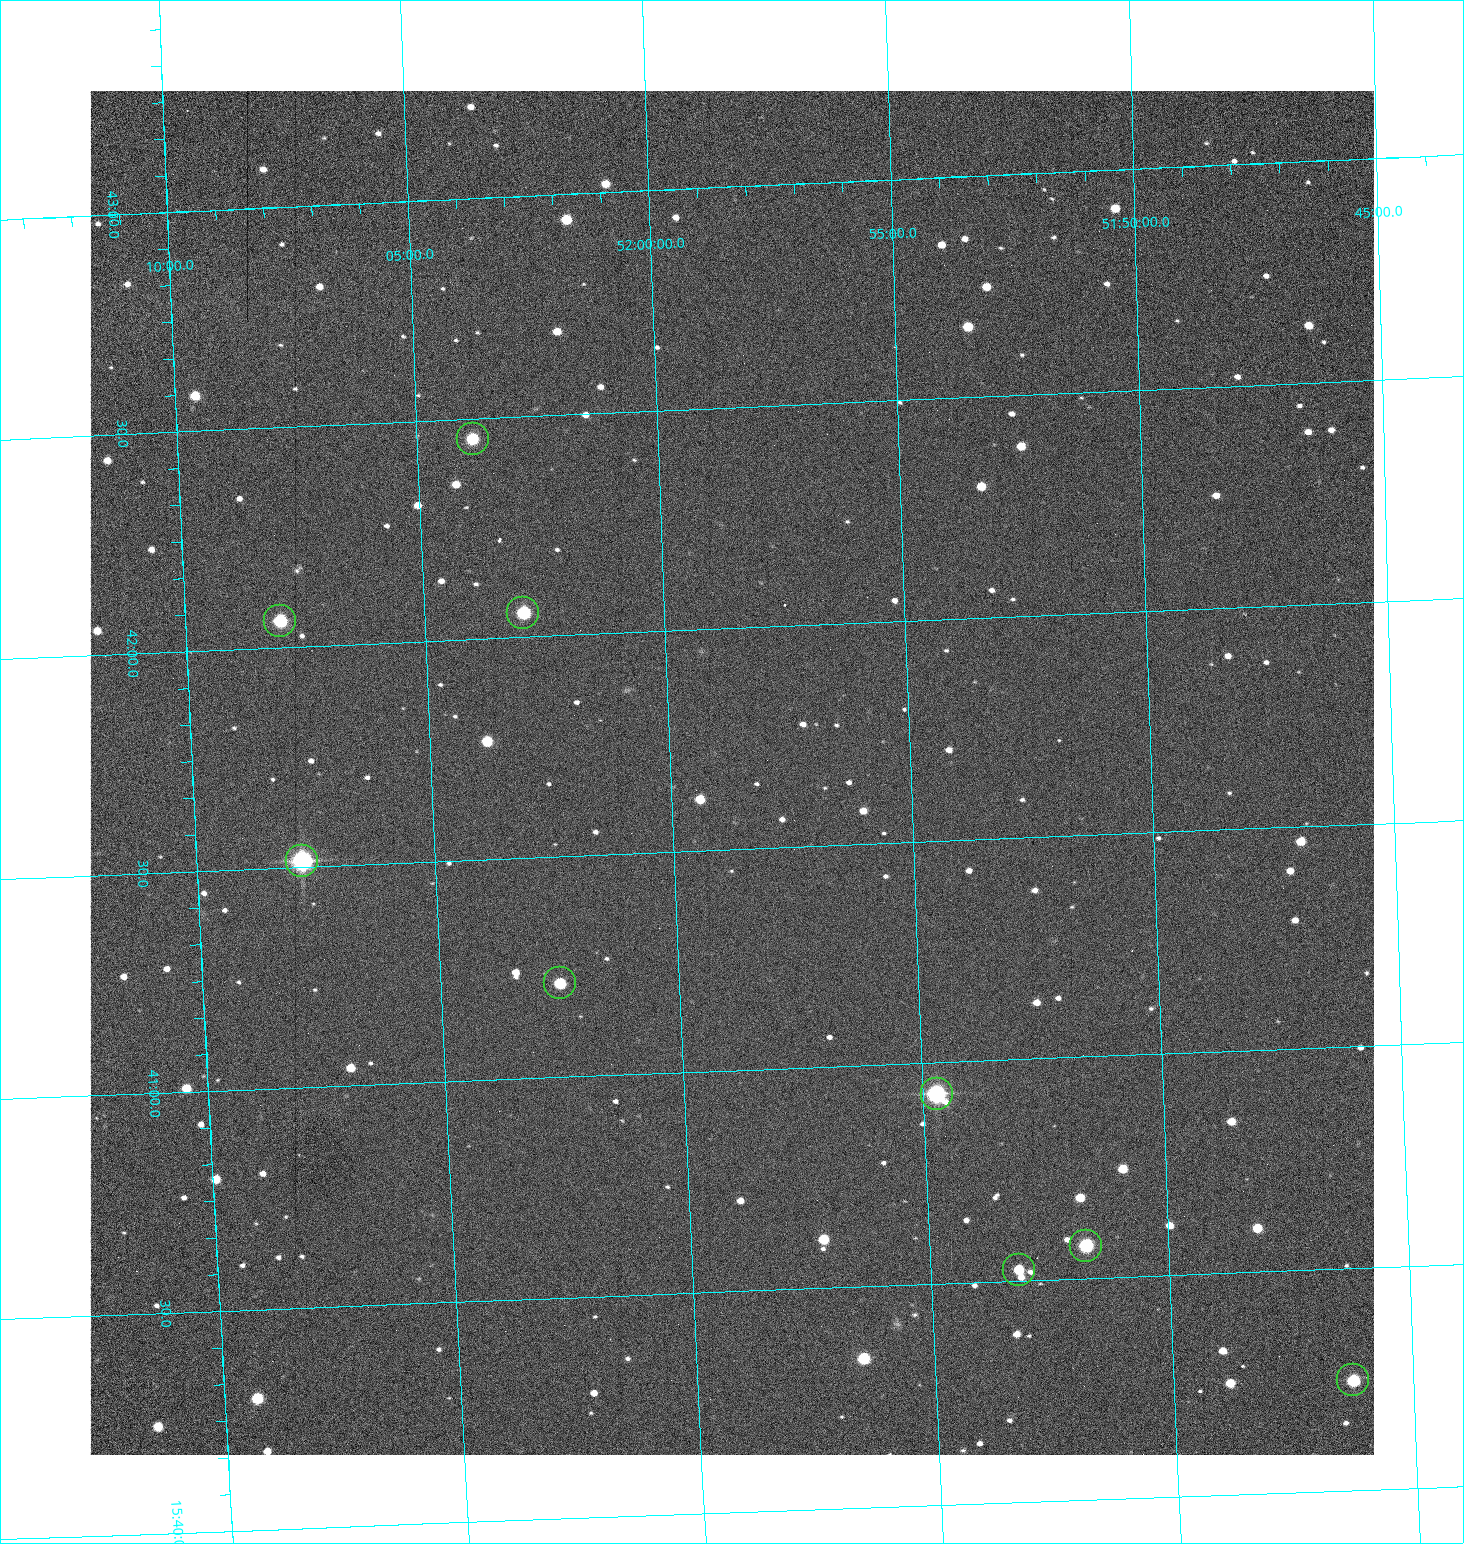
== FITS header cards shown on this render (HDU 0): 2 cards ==
NAXIS1  =                 1284 /fastest changing axis
NAXIS2  =                 1364 /next to fastest changing axis

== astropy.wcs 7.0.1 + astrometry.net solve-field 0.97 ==
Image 1284 x 1364 px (HDU 0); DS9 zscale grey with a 90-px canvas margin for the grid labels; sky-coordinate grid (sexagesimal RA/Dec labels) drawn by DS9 from the SOLVED WCS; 9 Tycho-2 reference stars matched to detected sources circled (green)
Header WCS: RA---TAN/DEC--TAN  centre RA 15:41:40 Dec +51:59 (235.42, +51.98 deg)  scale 1.26 arcsec/px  FOV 26.9' x 28.5'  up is +92 deg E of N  parity flipped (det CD > 0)
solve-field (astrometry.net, Tycho-2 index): VERIFIED the header's WCS against the Tycho-2 star catalogue (9 matches, 0 conflicts) and refined it, rather than solving blind
Solved WCS: RA---TAN-SIP/DEC--TAN-SIP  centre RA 15:41:40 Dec +51:59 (235.42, +51.98 deg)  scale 1.25 arcsec/px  FOV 26.8' x 28.5'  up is +92 deg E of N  parity flipped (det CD > 0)
The solver's refit moves the header's centre by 0.5 arcsec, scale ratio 0.997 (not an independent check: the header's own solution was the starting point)
Tycho-2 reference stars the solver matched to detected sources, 9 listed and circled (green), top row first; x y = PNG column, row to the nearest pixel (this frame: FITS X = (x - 90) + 1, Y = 1364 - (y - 91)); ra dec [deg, ICRS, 3 dp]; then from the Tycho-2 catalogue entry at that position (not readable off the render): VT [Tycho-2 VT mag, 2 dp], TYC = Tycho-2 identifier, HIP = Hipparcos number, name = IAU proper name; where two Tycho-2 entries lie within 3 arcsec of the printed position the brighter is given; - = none
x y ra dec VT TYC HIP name
473 439 235.614 +52.064 11.61 3489-1132-1 - -
523 613 235.514 +52.049 11.19 3489-1407-1 - -
280 621 235.515 +52.133 11.12 3489-1380-1 - -
302 861 235.378 +52.130 9.31 3489-1322-1 76850 -
560 983 235.303 +52.042 11.52 3489-958-1 - -
937 1094 235.232 +51.912 9.59 3489-824-1 - -
1086 1246 235.143 +51.862 10.97 3489-1016-1 - -
1019 1270 235.131 +51.886 12.29 3489-908-1 - -
1353 1380 235.062 +51.771 11.53 3489-1453-1 - -